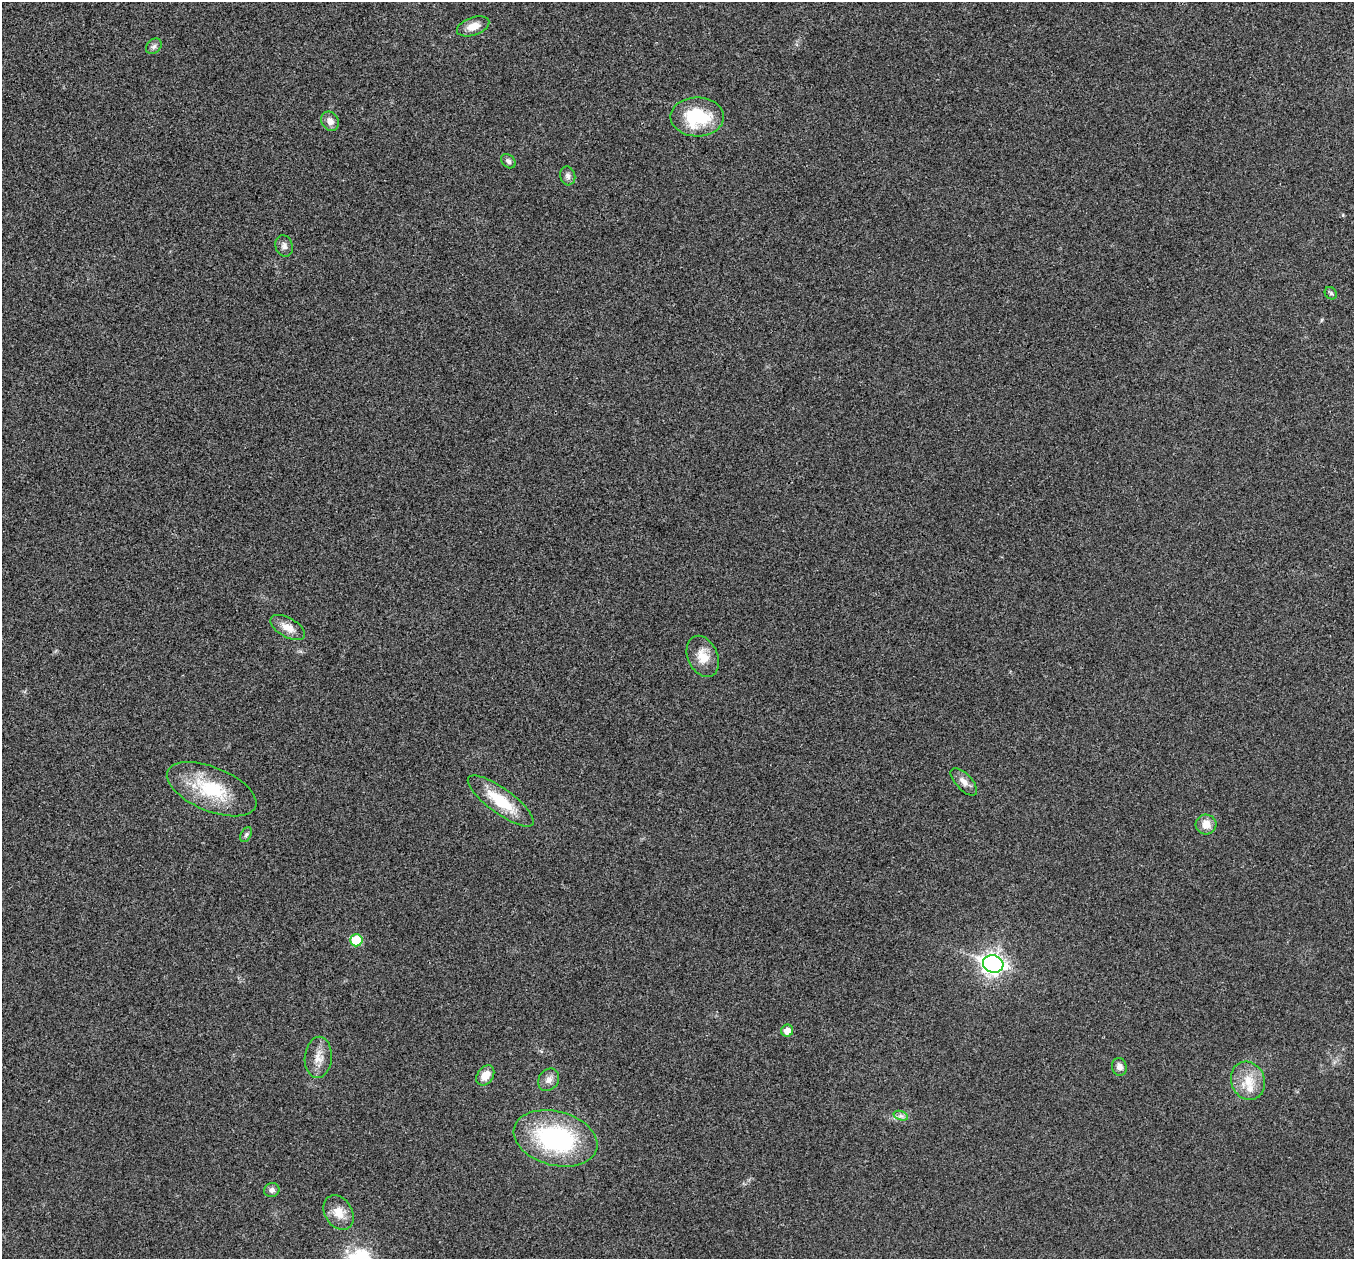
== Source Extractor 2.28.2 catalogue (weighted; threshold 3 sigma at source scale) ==
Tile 10 of 4 x 4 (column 2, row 3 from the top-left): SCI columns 1355-2706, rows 1394-2650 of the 5417 x 5431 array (HDU 1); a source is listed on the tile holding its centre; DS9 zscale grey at full resolution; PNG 1356 x 1261 px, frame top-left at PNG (2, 2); each listed source drawn as its Kron ellipse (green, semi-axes under 4 px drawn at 4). Shown black and unused: <1% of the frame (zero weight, under 3 of 4 exposures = <1% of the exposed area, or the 3 px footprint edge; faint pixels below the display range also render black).
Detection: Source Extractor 2.28.2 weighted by HDU 2 'WHT'; one run over the whole footprint, this tile lists its part. Background 0.0223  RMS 0.0052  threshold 0.0234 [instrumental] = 3 sigma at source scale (4.5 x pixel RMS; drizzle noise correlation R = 1.50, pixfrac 1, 0.05/0.05 arcsec/px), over >= 5 px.
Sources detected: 28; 1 inside a brighter listed object's ellipse — not listed separately; the other 27 listed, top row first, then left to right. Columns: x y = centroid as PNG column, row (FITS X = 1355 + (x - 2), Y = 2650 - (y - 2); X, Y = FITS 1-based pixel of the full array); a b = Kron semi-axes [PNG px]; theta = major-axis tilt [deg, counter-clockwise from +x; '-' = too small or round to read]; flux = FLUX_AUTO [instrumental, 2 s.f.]
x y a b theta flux
473 26 17 9 19 5.7
154 46 9 6 42 1.7
697 117 27 19 -1 30
330 121 10 8 -58 3.2
508 161 8 6 -42 1.5
568 176 9 7 -76 1.9
284 246 11 8 -72 2.2
1331 293 7 5 -45 1
288 628 19 9 -30 6.1
703 656 21 15 -66 8.6
964 782 17 8 -47 3.7
212 789 47 22 -22 31
501 801 40 12 -36 21
1206 824 10 10 - 5.7
246 835 8 5 63 1.1
356 940 6 6 - 17
993 964 10 8 -15 270
787 1031 6 6 - 4.7
318 1057 21 13 85 6.5
1119 1067 9 7 -80 2.8
485 1075 11 8 56 5.9
549 1080 12 9 55 3.4
1248 1081 19 17 -68 11
901 1116 7 4 -18 1.5
556 1138 43 27 -15 74
272 1190 8 7 - 1.9
339 1213 18 13 -58 7.5